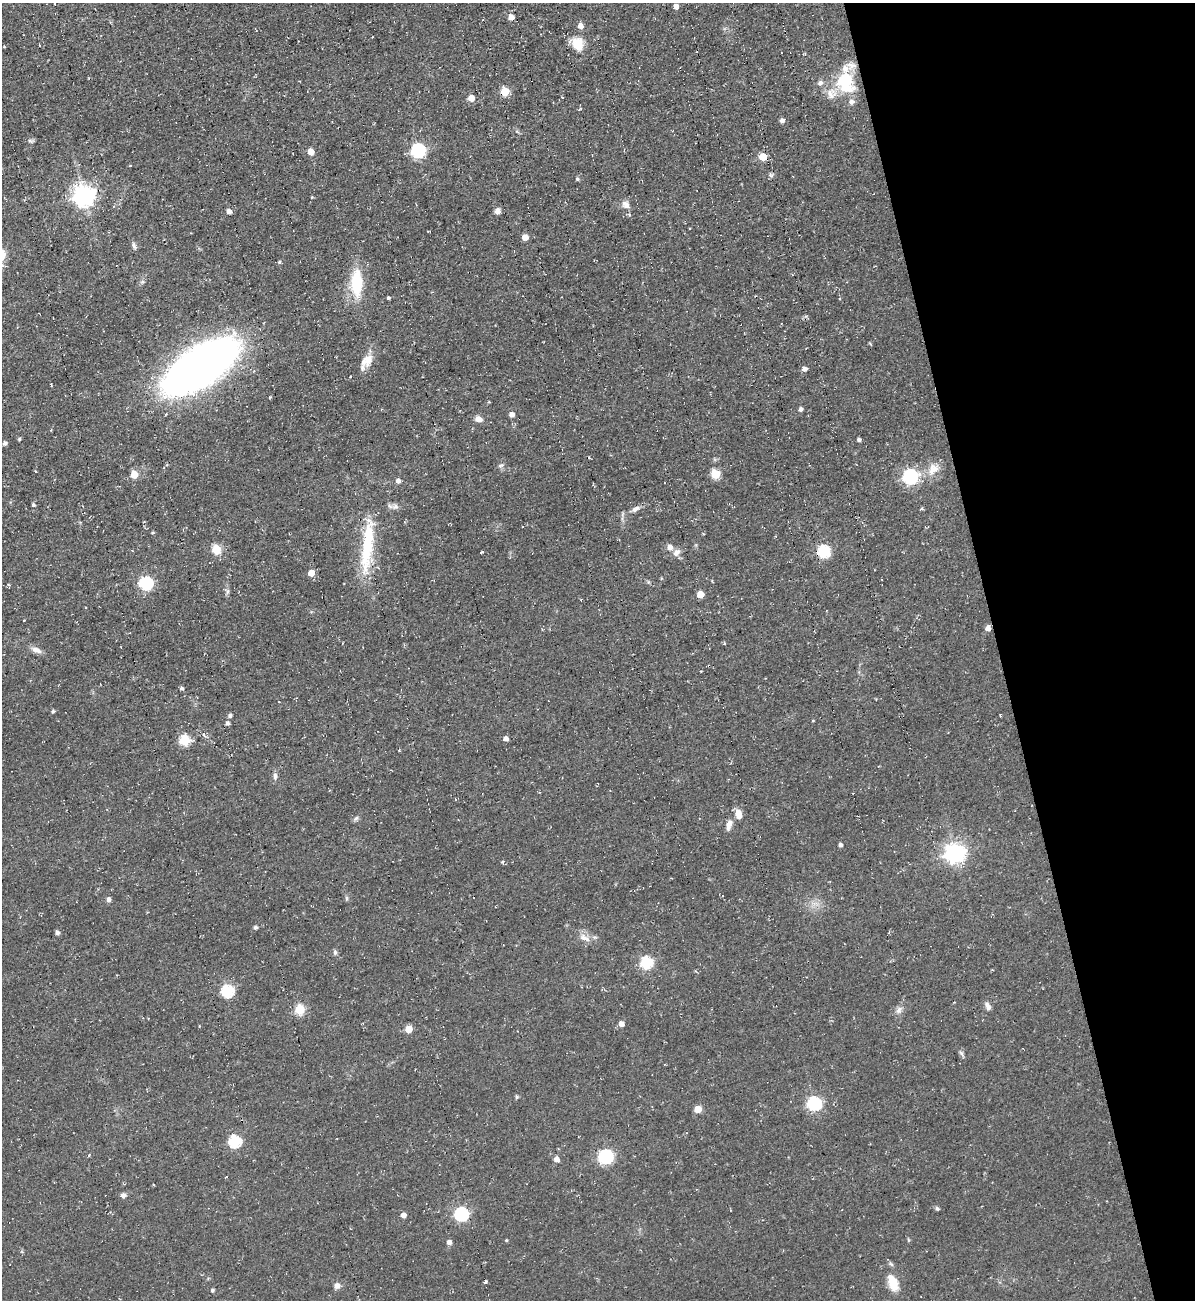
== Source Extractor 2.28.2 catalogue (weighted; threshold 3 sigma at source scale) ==
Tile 12 of 4 x 4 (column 4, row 3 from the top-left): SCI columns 3841-5033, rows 1334-2631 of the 5180 x 5227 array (HDU 1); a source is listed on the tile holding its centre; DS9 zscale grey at full resolution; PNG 1197 x 1302 px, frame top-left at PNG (2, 3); no overlay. Shown black and unused: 16% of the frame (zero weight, under 2 of 3 exposures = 2% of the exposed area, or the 3 px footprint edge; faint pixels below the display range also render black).
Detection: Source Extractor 2.28.2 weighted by HDU 2 'WHT'; one run over the whole footprint, this tile lists its part. Background 0.0433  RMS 0.0078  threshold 0.0349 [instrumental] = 3 sigma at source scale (4.5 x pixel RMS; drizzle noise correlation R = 1.50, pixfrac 1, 0.05/0.05 arcsec/px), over >= 5 px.
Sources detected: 110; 3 cosmic-ray / hot-pixel residue — not listed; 4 inside a brighter listed object's ellipse — not listed separately; the other 103 listed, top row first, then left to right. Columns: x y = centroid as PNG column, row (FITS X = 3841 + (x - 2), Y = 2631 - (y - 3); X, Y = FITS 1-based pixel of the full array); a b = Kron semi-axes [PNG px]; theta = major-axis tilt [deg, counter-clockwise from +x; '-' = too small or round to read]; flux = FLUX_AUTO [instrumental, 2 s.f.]
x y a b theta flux
54 3 5 2 - 1.5
676 7 4 4 - 4.3
511 17 5 5 - 6.3
580 26 7 6 - 3.8
578 44 16 13 -73 13
845 81 26 19 -71 38
820 83 7 6 - 2.6
505 92 5 5 - 24
471 98 5 5 - 9.4
782 121 6 5 - 2.2
30 141 8 4 -23 1.4
418 150 6 6 - 130
311 152 5 5 - 9.8
763 157 5 5 - 21
130 166 3 3 - 0.62
577 179 5 4 - 1.3
84 196 7 7 - 500
626 205 11 9 -51 4.4
229 211 5 4 - 3.5
498 211 7 6 - 3.5
525 237 5 5 - 6.9
134 246 11 5 -68 2.1
279 262 4 4 - 1.1
357 283 34 14 90 31
388 298 4 4 - 1.1
839 299 3 2 - 0.6
367 360 20 13 48 9.6
201 367 50 22 35 700
804 369 6 5 - 3.2
270 397 3 3 - 0.76
800 409 5 4 - 2
512 414 6 5 - 3.1
478 419 9 7 -9 4.2
19 439 4 4 - 0.9
859 440 4 4 - 1.9
5 443 5 5 - 1.7
501 465 7 4 19 1.3
933 469 19 13 49 10
134 474 5 5 - 18
715 474 5 5 - 35
910 476 6 6 - 160
398 481 5 5 - 3.1
33 505 4 4 - 1.4
395 506 8 7 - 2.7
635 509 12 6 36 3.2
153 533 4 3 - 0.87
367 545 74 12 83 45
670 547 7 6 - 3.8
216 549 5 5 - 33
824 551 6 6 - 80
481 552 3 2 - 0.75
676 552 12 8 47 4.2
311 573 5 5 - 8.4
146 583 6 6 - 110
700 594 5 5 - 11
581 600 3 2 - 0.68
24 620 3 2 - 0.49
988 628 5 5 - 4.8
36 650 14 7 -23 4.1
182 688 4 4 - 1.5
53 711 5 4 - 0.98
230 716 5 4 - 2.1
227 723 5 4 - 1.9
204 735 6 3 -46 1.3
505 739 4 4 - 4
185 740 5 5 - 54
275 776 9 5 84 2.4
738 814 11 7 -74 6.7
356 818 7 5 43 1.7
729 825 14 7 75 4.7
840 845 4 4 - 2.2
955 853 7 7 - 380
346 898 6 4 -72 1.1
108 900 5 4 - 3.2
255 927 5 4 - 1.4
57 933 5 4 - 2.2
584 938 18 7 -27 5.5
335 952 6 5 - 1.7
646 963 6 6 - 81
227 991 6 6 - 83
988 1006 10 6 -62 3.2
300 1010 5 5 - 40
899 1010 10 7 62 3.3
621 1024 5 5 - 4.1
408 1029 5 5 - 12
961 1053 8 4 -45 1.5
517 1097 5 4 - 1
814 1104 6 6 - 130
698 1109 5 5 - 15
234 1141 6 6 - 81
89 1155 5 3 - 0.91
606 1156 6 6 - 140
556 1159 5 5 - 4.6
123 1195 6 6 - 2.6
937 1208 6 4 -62 1.2
461 1214 6 6 - 130
403 1215 5 4 - 4.2
506 1240 4 3 - 0.68
449 1242 5 4 - 3.7
485 1282 4 3 - 2.5
893 1283 20 10 -70 15
337 1286 8 8 - 3.1
212 1290 4 4 - 1.5
Isophote crosses this tile's border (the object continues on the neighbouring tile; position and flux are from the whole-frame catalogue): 1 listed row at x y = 54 3